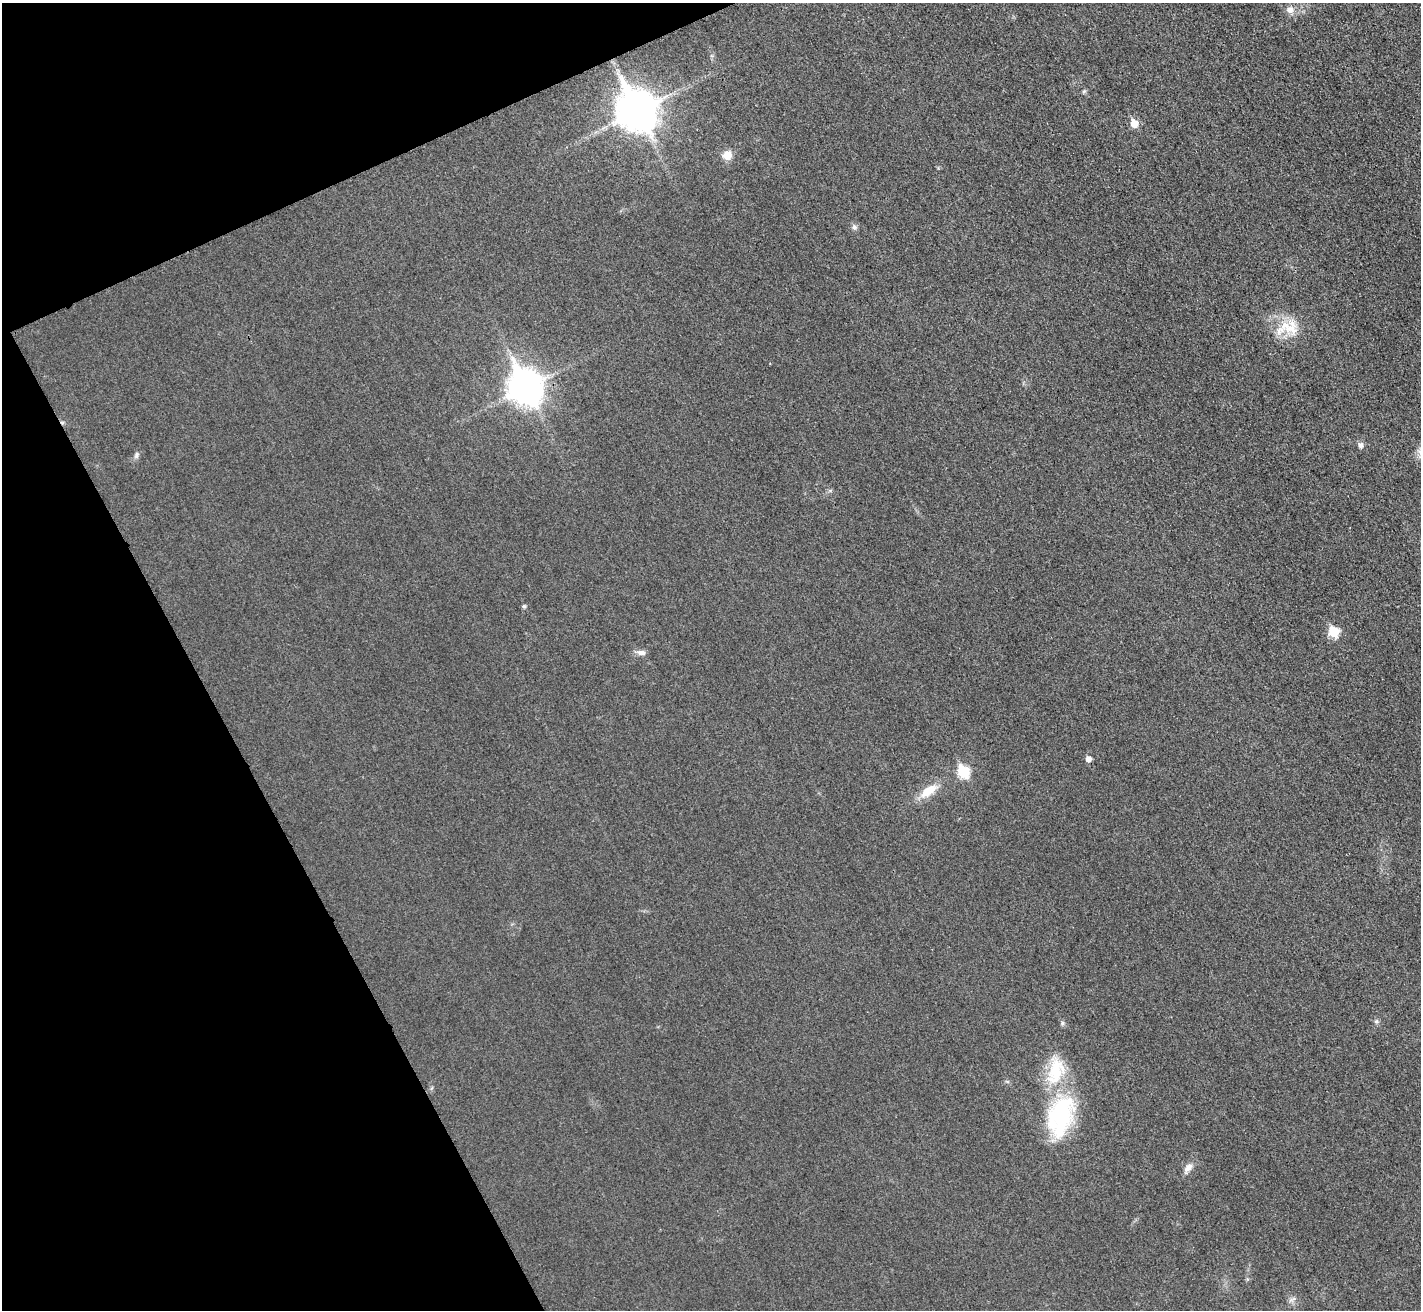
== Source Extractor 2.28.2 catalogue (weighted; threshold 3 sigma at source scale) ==
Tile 5 of 4 x 4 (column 1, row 2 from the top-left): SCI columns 21-1439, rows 2787-4094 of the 5720 x 5713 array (HDU 1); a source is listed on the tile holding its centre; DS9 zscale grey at full resolution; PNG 1423 x 1312 px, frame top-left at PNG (2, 3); no overlay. Shown black and unused: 21% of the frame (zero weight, under 3 of 4 exposures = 2% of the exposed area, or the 3 px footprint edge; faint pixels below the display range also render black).
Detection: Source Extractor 2.28.2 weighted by HDU 2 'WHT'; one run over the whole footprint, this tile lists its part. Background 0.0237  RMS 0.0059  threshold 0.0264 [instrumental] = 3 sigma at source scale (4.5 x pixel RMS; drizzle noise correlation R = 1.50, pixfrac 1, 0.05/0.05 arcsec/px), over >= 5 px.
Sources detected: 22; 1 cosmic-ray / hot-pixel residue — not listed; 1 inside a brighter listed object's ellipse — not listed separately; the other 20 listed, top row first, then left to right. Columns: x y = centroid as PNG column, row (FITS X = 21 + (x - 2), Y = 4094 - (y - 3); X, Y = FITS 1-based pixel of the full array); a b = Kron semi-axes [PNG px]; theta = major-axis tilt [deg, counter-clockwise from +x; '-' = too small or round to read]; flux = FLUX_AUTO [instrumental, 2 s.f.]
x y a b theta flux
1290 10 11 9 1 4
1084 91 6 4 44 0.9
637 111 14 12 -62 1600
1134 123 6 6 - 11
727 155 11 11 - 6.1
854 227 8 7 - 1.8
1291 328 26 20 73 16
525 387 13 11 -53 1000
1360 445 9 7 -87 2.1
136 455 10 6 72 1.7
524 606 5 4 - 1.3
1333 632 6 6 - 29
641 653 13 7 -9 2.8
1088 759 5 5 - 4
963 772 7 6 - 42
929 791 26 11 35 11
1376 1021 6 6 - 1.2
1060 1116 55 32 73 63
1188 1168 15 8 52 4.2
1292 1299 12 4 25 1.6